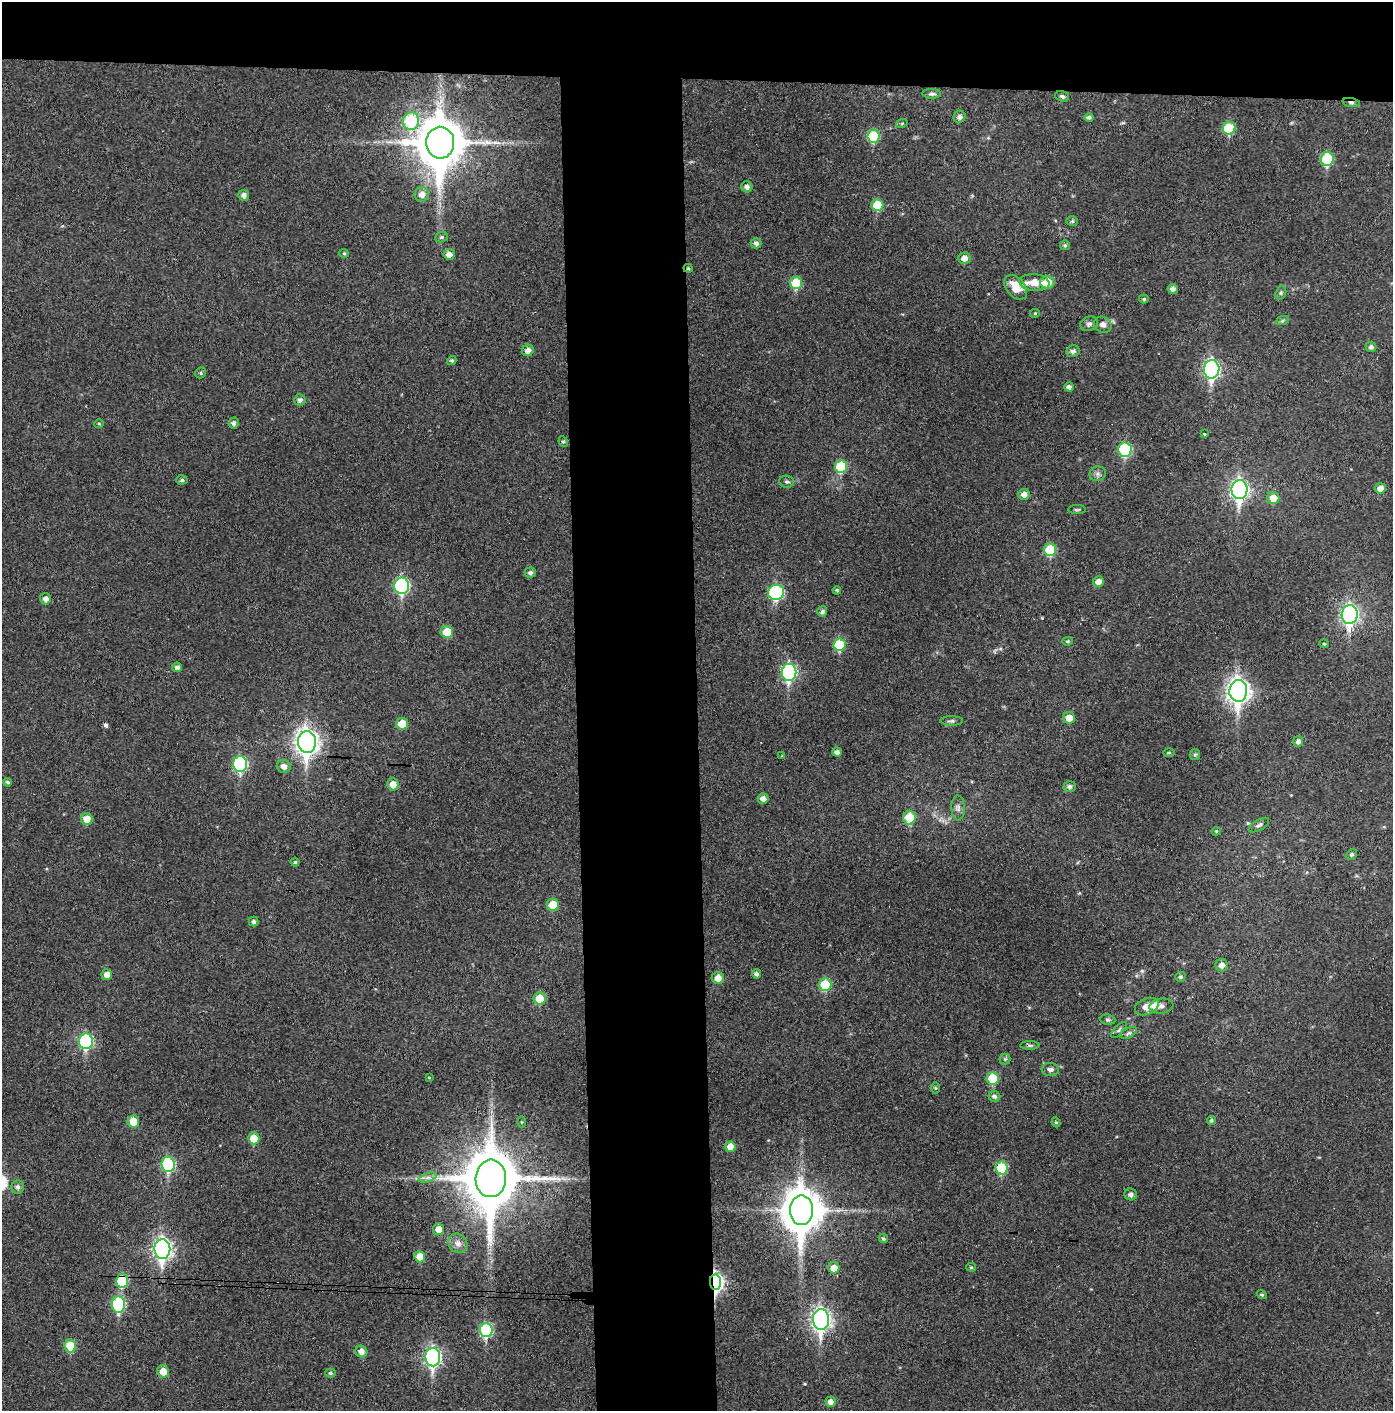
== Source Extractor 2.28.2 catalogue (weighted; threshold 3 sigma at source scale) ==
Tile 2 of 3 x 3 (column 2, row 1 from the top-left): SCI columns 1466-2856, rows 2821-4229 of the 4319 x 4236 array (HDU 1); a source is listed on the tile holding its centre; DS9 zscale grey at full resolution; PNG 1395 x 1413 px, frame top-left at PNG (2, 2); each listed source drawn as its Kron ellipse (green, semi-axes under 4 px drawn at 4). Shown black and unused: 14% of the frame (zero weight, under 3 of 4 exposures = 6% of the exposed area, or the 3 px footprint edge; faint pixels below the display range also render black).
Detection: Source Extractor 2.28.2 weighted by HDU 2 'WHT'; one run over the whole footprint, this tile lists its part. Background 0.0357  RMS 0.0051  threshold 0.023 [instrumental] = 3 sigma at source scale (4.5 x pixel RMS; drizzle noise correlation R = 1.50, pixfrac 1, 0.05/0.05 arcsec/px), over >= 5 px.
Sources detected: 151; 1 cosmic-ray / hot-pixel residue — neither listed nor drawn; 2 inside a brighter listed object's ellipse — not listed separately; the other 148 listed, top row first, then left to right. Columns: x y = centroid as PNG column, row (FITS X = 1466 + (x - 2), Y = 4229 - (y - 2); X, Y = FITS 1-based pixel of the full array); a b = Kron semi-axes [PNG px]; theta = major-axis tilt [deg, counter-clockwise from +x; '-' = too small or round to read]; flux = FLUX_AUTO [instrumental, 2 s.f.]
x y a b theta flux
932 94 9 5 -2 1.4
1062 96 7 5 -21 1.3
1351 103 9 4 -10 1.3
959 117 6 5 - 1.9
1089 117 5 4 - 1.2
411 121 9 8 - 30
902 123 6 3 20 0.56
1229 128 6 6 - 23
874 136 6 6 - 24
440 143 16 14 -87 2400
1327 159 7 6 - 29
747 187 5 5 - 2.1
422 194 7 7 - 4.1
244 195 5 5 - 2.1
877 205 6 6 - 15
1072 221 5 5 - 0.89
441 237 6 5 - 0.88
756 243 5 5 - 1.9
1065 245 5 5 - 0.83
344 253 5 4 - 0.62
449 254 6 5 - 3.1
964 258 6 5 - 3.2
688 268 4 4 - 0.69
1034 282 15 8 -6 5.8
1047 282 7 6 - 9.2
796 283 6 6 - 20
1016 287 14 9 -52 8.2
1173 289 5 5 - 2.1
1281 293 7 5 71 0.95
1144 299 5 4 - 0.89
1035 313 5 4 - 0.58
1282 321 7 4 19 0.82
1089 324 9 7 19 1.6
1103 325 9 7 -28 2.5
1371 347 5 5 - 1.5
528 350 6 5 - 2.6
1073 351 7 6 - 1.7
452 360 5 4 - 0.94
1212 369 9 7 88 130
201 373 6 5 - 0.88
1069 387 4 4 - 1.7
300 400 6 5 - 1.7
99 423 5 3 - 0.49
234 423 5 5 - 1.6
1204 434 3 3 - 0.75
563 442 5 4 - 0.82
1125 450 7 6 - 41
841 467 6 6 - 24
1098 474 8 7 - 1.6
182 480 5 4 - 1.2
787 482 7 6 - 1.1
1380 488 5 5 - 3.4
1239 490 9 8 - 180
1024 494 5 5 - 3.2
1273 498 6 6 - 6.4
1077 510 9 3 1 0.7
1050 550 6 6 - 20
530 573 6 5 - 1.6
1098 582 5 5 - 3.5
402 586 8 7 - 71
837 590 4 3 - 0.62
776 592 8 7 - 52
45 599 5 5 - 2.4
822 612 5 5 - 1.3
1350 615 9 8 - 140
447 632 6 6 - 9.8
1067 641 5 4 - 0.7
1324 644 4 4 - 0.6
839 645 6 6 - 24
177 667 5 4 - 1.7
789 672 8 7 - 92
1238 691 11 9 89 340
1069 718 6 6 - 6.1
952 721 11 4 -1 1.2
402 724 6 6 - 8.8
1298 741 5 5 - 1.6
307 742 11 9 -87 360
837 752 5 4 - 2
1169 753 5 3 - 0.54
1195 755 5 5 - 0.78
782 756 3 3 - 0.63
240 764 8 7 - 58
284 766 7 6 - 2.9
8 782 4 4 - 0.88
393 784 6 6 - 4.9
1070 786 6 5 - 1.5
763 799 5 5 - 2.6
958 808 12 6 -90 2.1
909 818 7 6 - 14
87 819 6 6 - 7
1259 825 11 5 30 1.4
1216 831 5 4 - 0.72
1352 854 6 5 - 1.1
295 862 4 4 - 0.84
553 905 6 6 - 8.8
254 922 5 4 - 1.2
1222 965 6 6 - 2.9
757 974 5 4 - 1.6
107 975 5 5 - 3.3
1180 977 5 4 - 0.87
718 978 6 6 - 4.9
825 985 6 6 - 19
540 998 6 6 - 9.8
1147 1006 12 8 22 5.2
1161 1006 12 7 7 2.3
1108 1020 8 5 -6 0.99
1119 1030 10 4 45 1.2
1128 1033 9 5 26 1.4
86 1041 8 7 - 58
1030 1045 9 4 -1 1.1
1005 1059 5 5 - 0.86
1050 1070 9 6 -5 2.2
429 1077 3 3 - 1
993 1078 6 6 - 16
935 1088 5 4 - 0.65
994 1096 6 5 - 1.5
1211 1120 4 4 - 0.82
133 1121 6 6 - 7.7
521 1122 5 3 - 0.47
1056 1122 5 4 - 0.64
254 1138 6 5 - 9.2
730 1147 5 5 - 4.9
168 1164 7 6 - 43
1002 1168 6 6 - 23
427 1178 9 4 19 1.6
491 1178 19 15 86 3400
18 1187 7 6 - 1.6
1131 1194 6 6 - 1.9
801 1210 15 11 -90 1600
438 1229 6 5 - 4.6
883 1238 5 4 - 0.92
458 1243 10 9 - 3
162 1249 10 8 -89 210
420 1257 5 5 - 8
971 1267 5 4 - 0.63
834 1268 6 5 - 5.3
122 1281 7 6 - 24
715 1282 8 5 -86 140
1262 1295 5 4 - 0.86
118 1305 8 6 -85 43
821 1319 10 8 -89 220
486 1330 7 6 - 37
70 1346 6 6 - 15
361 1352 6 5 - 3.5
433 1357 9 7 -88 130
163 1371 6 6 - 5.8
330 1373 5 4 - 0.93
831 1402 5 5 - 2.8
Overlapping masked pixels (flux is a lower limit): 6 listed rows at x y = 1351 103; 688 268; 1002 1168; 491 1178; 122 1281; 715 1282